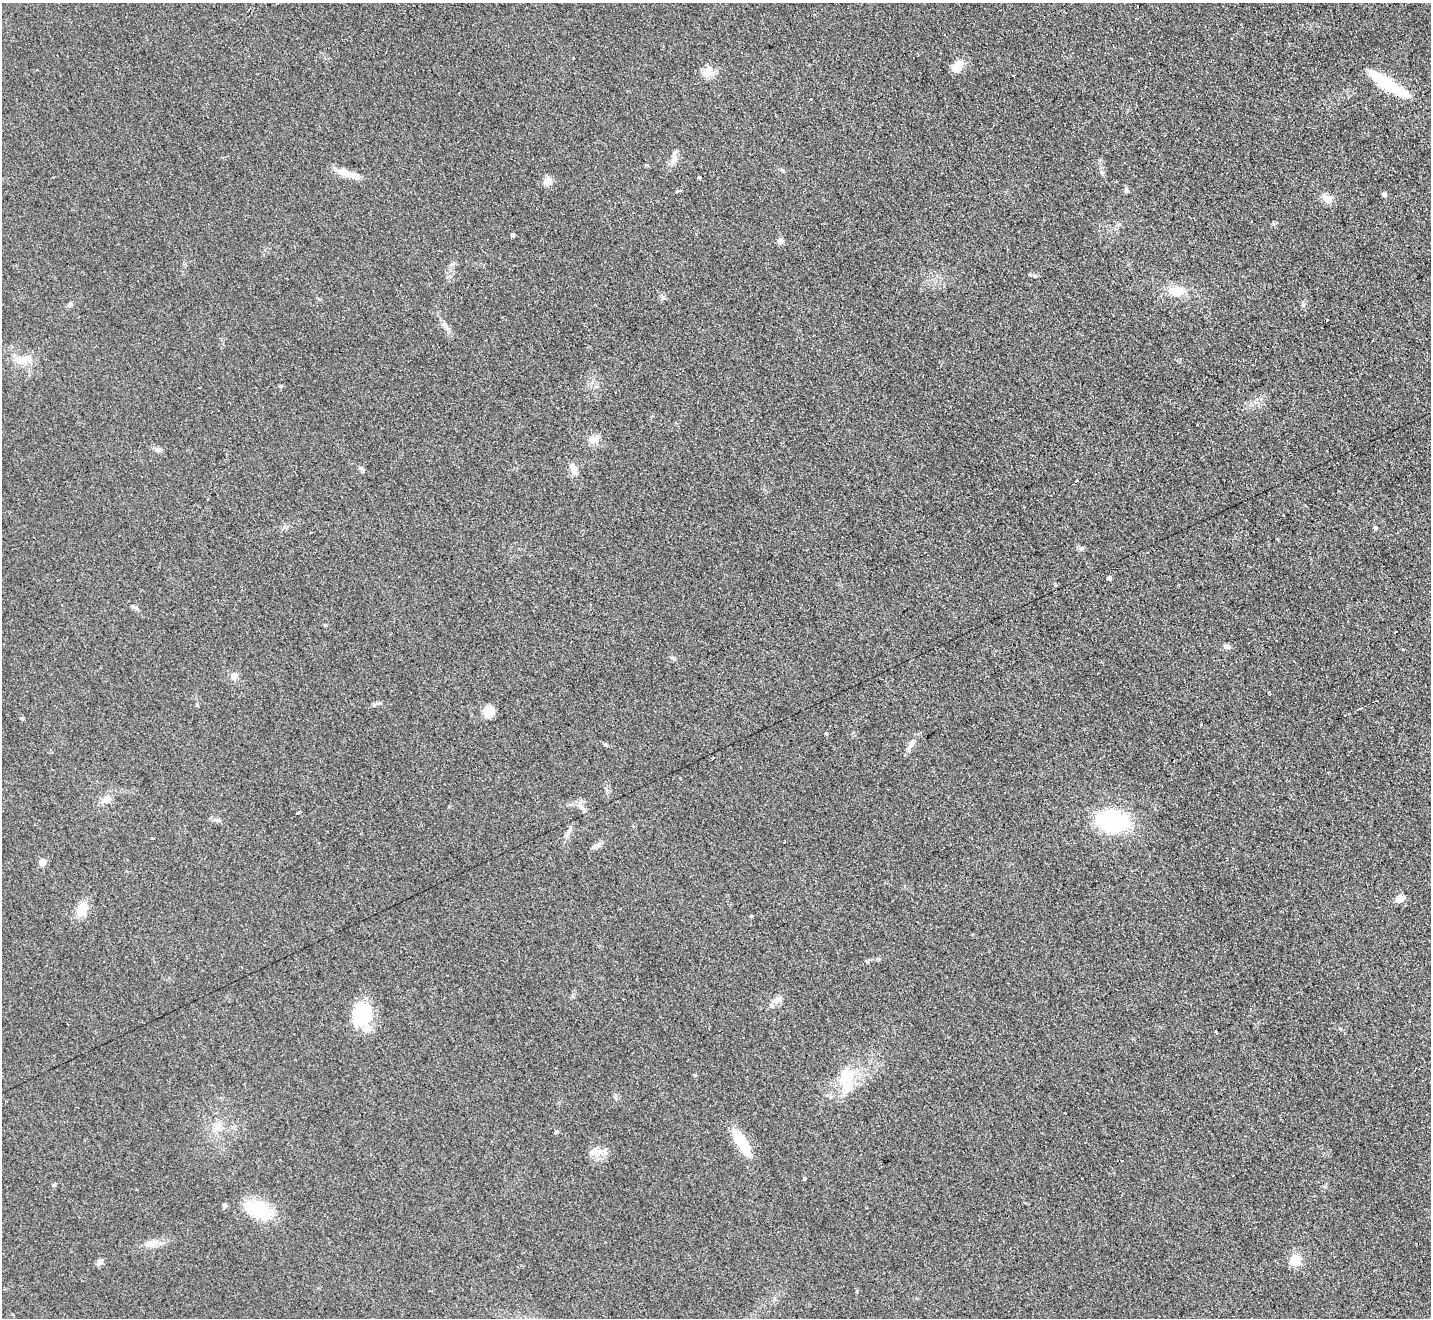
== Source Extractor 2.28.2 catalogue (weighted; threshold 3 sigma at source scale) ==
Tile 10 of 4 x 4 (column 2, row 3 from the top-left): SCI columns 1437-2865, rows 1472-2787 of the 5742 x 5716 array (HDU 1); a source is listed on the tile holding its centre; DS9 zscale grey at full resolution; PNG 1433 x 1320 px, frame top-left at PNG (2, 3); no overlay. Shown black and unused: <1% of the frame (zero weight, under 2 of 3 exposures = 2% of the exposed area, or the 3 px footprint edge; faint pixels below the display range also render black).
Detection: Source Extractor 2.28.2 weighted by HDU 2 'WHT'; one run over the whole footprint, this tile lists its part. Background 0.104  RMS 0.011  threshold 0.051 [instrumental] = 3 sigma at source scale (4.5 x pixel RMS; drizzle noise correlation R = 1.50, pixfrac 1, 0.05/0.05 arcsec/px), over >= 5 px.
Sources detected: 70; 2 cosmic-ray / hot-pixel residue — not listed; the other 68 listed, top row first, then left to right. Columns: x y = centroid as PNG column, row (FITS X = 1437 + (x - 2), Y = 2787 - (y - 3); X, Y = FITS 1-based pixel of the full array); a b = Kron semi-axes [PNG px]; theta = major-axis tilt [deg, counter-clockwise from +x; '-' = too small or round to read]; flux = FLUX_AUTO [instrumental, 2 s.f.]
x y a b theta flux
957 66 20 9 42 11
707 73 18 10 49 9.9
1388 84 45 10 -32 61
811 99 3 3 - 2.6
674 159 13 6 -89 5.6
346 173 23 10 -20 13
699 178 3 3 - 20
547 181 12 10 37 6.5
1126 190 7 5 81 2.1
679 191 6 3 18 6.6
1384 194 4 4 - 3.5
1330 198 11 8 -72 6.2
512 235 4 3 - 2.8
780 241 8 7 - 3.5
1176 291 21 13 -9 20
70 304 6 4 -45 1.7
1327 320 2 2 - 1.4
445 325 10 5 -54 3.8
23 360 26 10 5 16
280 386 5 5 - 1.4
199 387 3 3 - 2.6
1198 424 3 2 - 1
593 440 18 10 10 8.8
158 450 7 7 - 3.3
573 468 13 8 -68 8.2
362 469 9 4 -51 2.4
1284 516 3 3 - 2.6
1375 528 5 5 - 1.5
1277 539 3 3 - 3
1109 578 4 4 - 3.2
133 607 9 3 -13 2.1
1395 632 3 3 - 2.4
1226 646 8 6 -1 3.5
1403 649 3 2 - 1.7
672 658 6 4 -29 1.9
234 676 9 7 86 6.2
1269 692 3 3 - 1.6
489 711 11 11 - 14
1201 724 3 3 - 3.1
826 733 3 3 - 38
911 744 20 5 54 6
713 758 3 2 - 0.93
107 799 12 10 17 7.3
582 808 14 5 -44 4.6
298 813 3 3 - 2.1
1113 821 28 18 -8 120
568 833 16 4 64 4
598 845 9 4 0 3.1
42 862 5 5 - 18
1400 899 11 8 25 8.5
82 910 14 10 67 21
751 916 4 3 - 1.7
777 1000 14 8 23 7.5
362 1014 29 22 85 48
1216 1032 3 3 - 5.9
695 1075 4 3 - 1.6
847 1078 23 22 - 37
218 1126 14 9 72 9.7
556 1132 6 4 2 1.3
742 1143 34 12 -59 30
593 1151 15 7 34 7.2
804 1178 3 3 - 1.8
54 1185 6 4 -71 1.3
225 1205 6 5 - 2.3
259 1210 32 18 -25 53
153 1243 13 9 19 9.4
1295 1260 11 10 - 17
100 1262 8 7 - 4.2
Unlisted compact peaks at least as high as the median listed source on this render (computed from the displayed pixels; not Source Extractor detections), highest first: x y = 1082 548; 1303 305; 21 718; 1101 172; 605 745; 663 297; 1035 276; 615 1097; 782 170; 1340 1028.